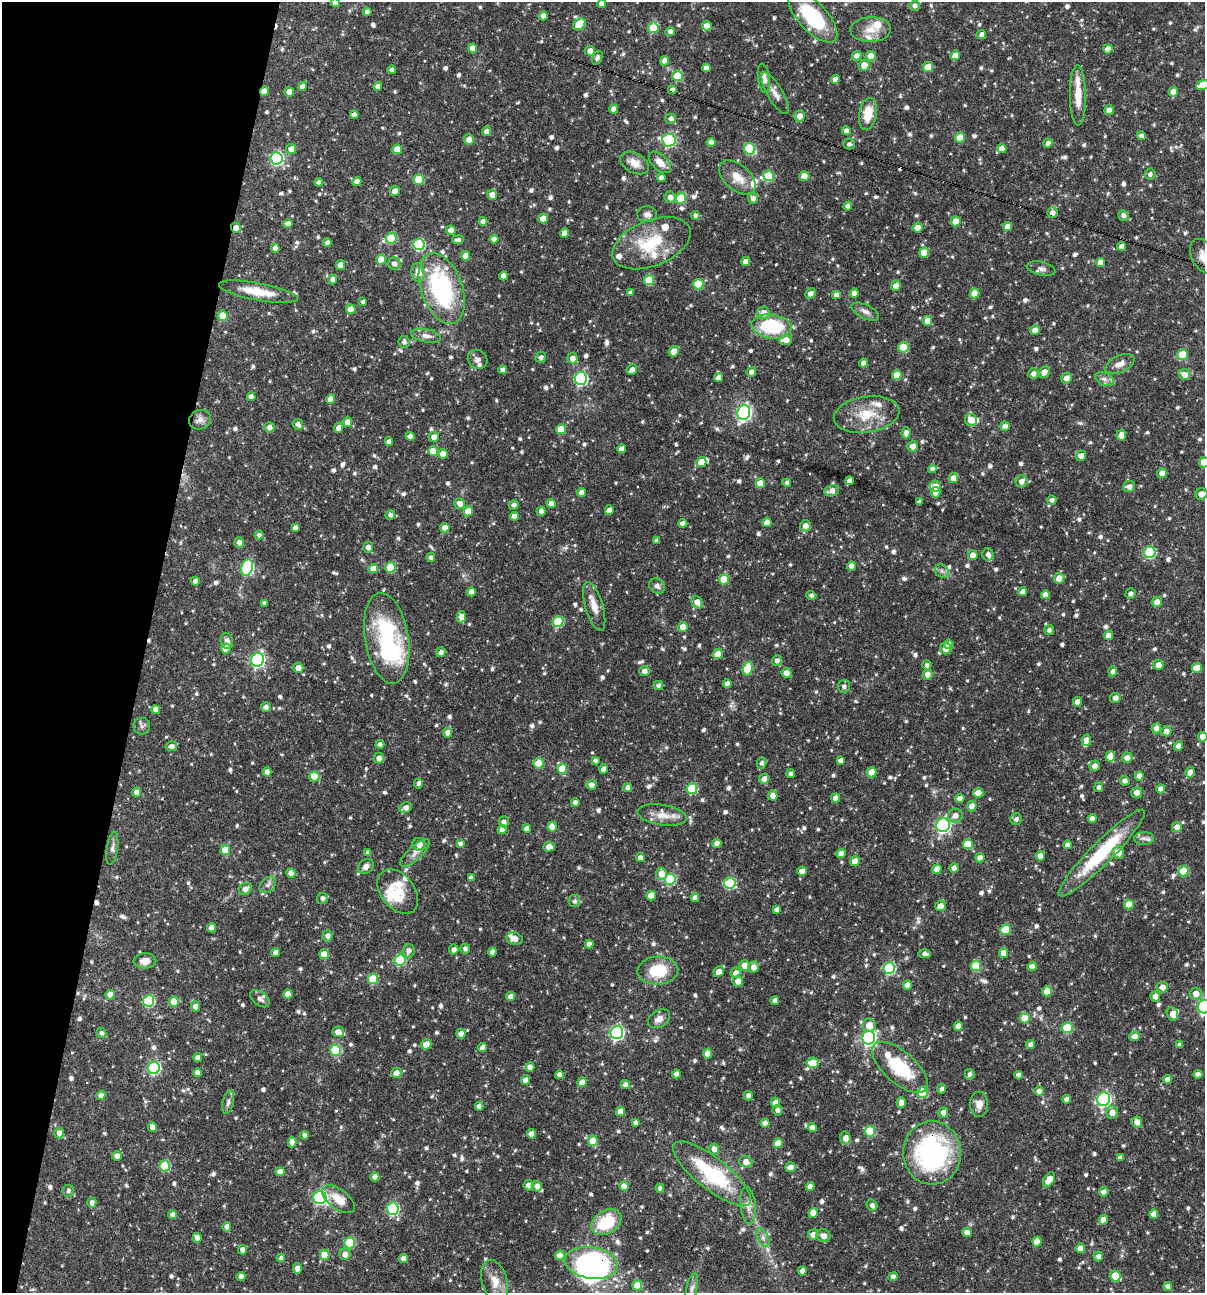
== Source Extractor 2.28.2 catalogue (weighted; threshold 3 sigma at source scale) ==
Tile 9 of 4 x 4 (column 1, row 3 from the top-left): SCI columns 251-1453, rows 1293-2583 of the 5187 x 5168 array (HDU 1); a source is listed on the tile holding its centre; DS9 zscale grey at full resolution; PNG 1207 x 1295 px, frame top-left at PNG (2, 2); each listed source drawn as its Kron ellipse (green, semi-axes under 4 px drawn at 4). Shown black and unused: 12% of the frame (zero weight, under 3 of 4 exposures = <1% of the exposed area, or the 3 px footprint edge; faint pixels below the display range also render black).
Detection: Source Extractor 2.28.2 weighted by HDU 2 'WHT'; one run over the whole footprint, this tile lists its part. Background 0.0728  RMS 0.0036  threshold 0.016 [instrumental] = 3 sigma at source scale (4.5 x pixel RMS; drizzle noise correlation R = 1.50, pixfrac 1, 0.05/0.05 arcsec/px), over >= 5 px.
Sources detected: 959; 2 inside a brighter object's white glare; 5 cosmic-ray / hot-pixel residue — neither listed nor drawn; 28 inside a brighter listed object's ellipse — not listed separately; of the other 924, all 500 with FLUX_AUTO >= 1.02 (the completeness limit of this list) listed and drawn (424 fainter detections not listed), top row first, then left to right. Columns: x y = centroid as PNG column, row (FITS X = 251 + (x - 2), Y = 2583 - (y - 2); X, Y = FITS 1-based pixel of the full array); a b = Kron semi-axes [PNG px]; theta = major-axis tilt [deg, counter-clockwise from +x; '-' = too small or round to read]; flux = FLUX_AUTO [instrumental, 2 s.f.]
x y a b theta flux
335 3 5 4 - 2.1
602 4 4 4 - 2
915 6 5 5 - 1.2
367 12 4 4 - 1.9
543 16 4 4 - 2.1
813 17 32 14 -47 24
579 24 7 5 36 9.8
707 26 5 4 - 2.7
653 28 5 5 - 11
871 30 20 12 2 5
670 31 5 4 - 1.3
982 34 4 4 - 1.6
473 48 4 4 - 2.8
1108 49 5 4 - 2.5
590 51 5 5 - 2.5
955 55 5 4 - 2.6
857 56 5 4 - 2.2
871 56 5 5 - 4
597 58 7 4 65 1.3
664 61 5 4 - 2.1
864 65 5 5 - 4.1
928 67 5 5 - 6.5
706 68 4 4 - 1.6
392 70 4 4 - 1.3
678 76 5 5 - 15
764 78 15 6 -82 3
835 79 4 4 - 2.4
1202 85 7 4 19 4.8
302 86 4 4 - 2.1
378 86 4 4 - 1.9
672 90 4 4 - 1.6
264 91 5 4 - 3.9
289 92 5 4 - 2.3
1173 92 5 4 - 3.7
775 93 24 7 -60 2.7
1078 96 30 8 -89 6.5
614 109 4 4 - 3
1109 110 5 4 - 2.6
868 114 16 9 80 7.1
354 115 4 4 - 2.1
800 116 5 5 - 2.6
671 119 5 5 - 1.4
486 131 5 4 - 1.9
846 131 4 4 - 2
1141 136 4 4 - 1.2
960 138 5 5 - 6.9
469 140 5 5 - 3.1
669 140 6 6 - 47
711 142 4 4 - 2.3
1048 143 4 4 - 1.5
849 144 6 5 - 1.1
291 149 5 5 - 2.5
397 149 5 5 - 5.4
750 149 6 5 - 21
1002 149 4 4 - 2.8
277 158 6 6 - 46
660 162 13 7 -43 3.1
634 163 15 9 -30 3.4
1150 174 5 5 - 1.1
769 176 5 5 - 16
804 176 5 5 - 3
737 177 21 13 -40 5.5
661 178 4 4 - 1.8
419 180 5 5 - 11
319 182 4 4 - 1.2
357 182 4 4 - 1.9
395 191 5 5 - 2.4
492 195 5 5 - 2.3
670 197 6 5 - 1.9
681 198 5 5 - 15
753 198 5 5 - 1.7
848 206 4 4 - 2.1
1052 213 5 5 - 1.9
647 214 10 8 -5 1.6
695 215 4 4 - 1
1123 215 5 5 - 1.2
543 219 5 4 - 5.2
483 221 4 4 - 1.7
955 221 5 5 - 3.9
288 224 4 4 - 2.3
1007 226 5 4 - 2.7
918 227 5 5 - 2.6
236 228 5 5 - 2.2
451 230 5 4 - 2.2
565 233 5 4 - 2.7
391 238 5 5 - 17
494 239 4 4 - 1.8
458 240 6 4 8 1.1
327 243 4 4 - 1.9
651 243 41 23 22 18
419 245 5 5 - 28
1121 246 5 4 - 1.9
275 248 4 4 - 2.1
924 253 5 5 - 7.3
466 256 4 4 - 3.6
1204 256 19 11 -61 4.3
381 259 5 5 - 5.5
746 262 4 4 - 2.3
1101 262 4 4 - 3.3
394 264 6 6 - 1.9
340 265 5 4 - 3.1
1041 269 15 7 -12 1.5
418 273 9 6 -80 3.9
503 276 4 4 - 2.2
333 279 5 4 - 1.8
649 280 5 5 - 11
698 284 5 5 - 12
896 286 5 4 - 2.7
442 288 37 20 -71 43
258 292 40 8 -10 8.2
630 293 4 4 - 1
810 293 5 4 - 1.6
854 293 4 4 - 2.8
974 293 5 5 - 5.3
836 295 4 4 - 1.8
363 302 4 4 - 1
351 309 5 5 - 4.5
865 312 15 6 -27 1.9
763 313 6 6 - 3
223 316 5 5 - 7.9
928 321 5 4 - 3.6
771 326 20 12 -7 23
1035 330 5 5 - 2.5
426 336 15 6 -11 2.1
786 340 6 5 - 3.1
404 342 6 5 - 1.2
903 347 5 5 - 12
674 351 5 5 - 5.5
1182 355 5 5 - 12
541 357 5 5 - 1.1
572 358 5 5 - 2.3
478 359 10 9 - 1.5
863 363 4 4 - 1.9
1120 364 15 8 24 2.7
503 370 4 4 - 2
632 370 5 5 - 1.6
751 372 5 4 - 1.6
1044 372 6 5 - 3
1033 374 5 5 - 1.6
897 375 5 5 - 6
1185 375 6 5 - 2.6
581 378 6 6 - 50
719 378 4 4 - 2.8
1066 378 5 5 - 2.2
1104 379 10 6 -27 1.5
251 397 4 4 - 2
330 399 5 4 - 2.4
744 413 7 6 - 93
867 415 33 18 9 11
200 420 11 9 22 2.1
971 420 6 5 - 3.4
347 422 5 4 - 2.8
298 424 5 5 - 1.4
1005 426 5 5 - 2.3
269 427 5 5 - 1.7
339 428 5 4 - 2.6
561 429 5 5 - 7.5
906 433 5 4 - 2.1
1121 435 5 5 - 2.5
410 436 4 4 - 1.4
434 437 5 5 - 2.4
389 442 4 4 - 1.9
913 446 5 5 - 2.5
621 449 4 4 - 2.1
433 451 5 5 - 5.9
443 454 5 4 - 3.1
1081 456 5 5 - 2.6
701 462 5 5 - 3.5
1204 462 5 5 - 4.9
932 469 4 4 - 1.3
1162 473 5 4 - 2.4
953 478 5 4 - 3.1
849 481 4 4 - 2.7
1022 481 6 6 - 2.1
760 483 5 4 - 5.3
787 483 4 4 - 1.3
935 486 6 5 - 2.9
1129 486 6 5 - 1.8
832 491 7 5 13 2.2
936 492 5 4 - 2.8
582 493 4 4 - 2.4
1201 494 6 5 - 2.7
1052 500 4 4 - 1.3
919 502 4 4 - 1.2
460 503 5 5 - 2.5
551 504 4 4 - 2.1
514 505 4 4 - 1.2
609 510 5 4 - 2.3
468 511 5 5 - 5.3
541 511 4 4 - 1.4
390 515 5 4 - 1.1
514 516 4 4 - 1.9
767 522 4 4 - 2.8
683 523 4 4 - 2.3
805 526 5 5 - 2.3
295 527 4 4 - 1.4
445 528 5 5 - 3.2
259 535 4 4 - 1.2
657 540 4 4 - 1.1
239 542 5 5 - 1.8
368 547 5 5 - 2
1150 552 6 5 - 27
988 554 6 5 - 1.4
973 555 5 5 - 2.8
431 557 4 4 - 1.3
851 566 4 4 - 2.2
390 567 5 5 - 11
247 568 8 6 74 41
373 569 5 4 - 2.8
942 571 7 6 - 1
1059 578 5 5 - 3.5
724 579 5 5 - 10
195 581 4 4 - 2.5
657 586 8 7 - 1.3
471 592 4 4 - 2.4
1023 592 4 4 - 2.3
1130 594 5 5 - 1.4
811 595 5 4 - 1
1045 595 4 4 - 2.5
697 602 7 5 -51 2.9
1157 602 5 5 - 2.3
265 603 4 4 - 1.5
594 606 25 9 -73 4
461 617 6 4 77 3.3
558 621 5 5 - 15
683 627 5 5 - 6.2
1049 630 5 4 - 1
1108 635 5 4 - 2.3
387 638 46 21 -81 39
227 641 8 6 -77 1.6
948 644 5 4 - 2.8
226 648 5 5 - 4.4
946 649 6 5 - 2.5
441 652 5 4 - 1.5
718 654 5 5 - 4.7
257 660 7 6 - 67
777 660 5 5 - 1.6
927 665 5 4 - 1.1
1158 665 5 5 - 2.6
298 668 5 5 - 2.7
1197 668 5 5 - 5.2
748 669 7 5 71 12
644 671 5 5 - 1.8
1113 671 5 4 - 1.5
786 673 5 5 - 2.6
927 674 5 5 - 2.5
727 684 4 4 - 1.6
658 686 5 4 - 1.1
844 686 6 6 - 1.2
1115 698 5 5 - 1.8
1078 702 4 4 - 3.2
266 707 5 5 - 1.4
156 710 4 4 - 2.7
142 726 8 8 - 1.1
1156 728 5 5 - 1.8
1166 731 5 5 - 2.2
448 733 5 4 - 2.5
1203 737 5 5 - 2.5
1086 740 5 4 - 3
380 744 4 4 - 1.2
171 746 5 5 - 1.8
1179 746 5 4 - 2.3
1110 756 5 5 - 4.9
379 758 5 5 - 1.8
1127 758 5 5 - 2.4
595 760 4 4 - 1.1
840 760 4 4 - 1.4
539 763 5 5 - 9.6
761 763 5 4 - 1.2
1094 766 5 5 - 1.9
562 769 5 5 - 8.3
604 769 5 4 - 3.2
267 772 4 4 - 1.6
872 772 5 5 - 6.1
1190 772 5 4 - 2.2
791 774 4 4 - 1.3
1139 776 4 4 - 2
315 777 5 5 - 7.8
764 779 5 5 - 2.3
1125 781 5 4 - 1.3
418 783 5 4 - 1.2
591 785 5 4 - 2.3
1099 787 5 4 - 1.1
628 788 4 4 - 1.6
692 789 5 5 - 20
1161 789 4 4 - 2.2
137 792 4 4 - 2.4
978 793 5 5 - 4.2
1137 793 5 5 - 2.1
773 795 5 4 - 2.8
836 798 4 4 - 3
960 798 4 4 - 2.1
575 802 4 4 - 1.3
972 806 5 5 - 2.4
406 808 6 5 - 1.9
662 815 25 10 -8 4.7
955 816 7 7 - 2.3
1092 818 4 4 - 2.1
1016 819 6 6 - 1.3
504 822 5 5 - 1.3
943 825 7 6 - 68
552 827 5 4 - 4.5
1177 827 5 5 - 2.4
527 829 4 4 - 2.2
502 830 4 4 - 3.3
1144 838 10 6 2 1.5
419 844 6 6 - 2.7
460 844 4 4 - 1
717 844 4 4 - 2.4
968 844 5 5 - 8.1
1068 845 4 4 - 2.1
549 847 6 4 3 2.7
112 848 17 5 82 1.3
225 850 5 5 - 6.4
1118 852 6 6 - 4
368 853 4 4 - 1.3
415 853 19 7 43 2.4
1102 853 60 11 45 24
841 854 5 4 - 3.1
1040 856 5 4 - 2.8
640 857 4 4 - 2.2
980 858 4 4 - 2.4
855 861 5 4 - 4.1
366 867 8 6 41 1.7
954 868 4 4 - 2
937 869 5 4 - 3.3
802 871 4 4 - 3
1183 871 5 5 - 10
291 873 5 4 - 2.7
661 874 6 5 - 3.4
471 878 4 4 - 1.4
670 879 5 5 - 22
730 883 6 5 - 23
268 885 9 6 44 1.5
245 889 6 5 - 2.2
398 892 25 16 -52 7.7
651 895 5 4 - 3.4
322 898 5 5 - 1.3
695 898 4 4 - 2.5
574 901 6 6 - 1.1
1129 904 5 5 - 5.6
940 906 5 5 - 2.1
777 909 4 4 - 1.3
211 928 4 4 - 3.5
1005 930 5 5 - 9.7
327 936 6 5 - 1.6
514 939 8 6 -12 2.3
589 944 4 4 - 1.8
465 949 5 4 - 1.2
454 950 5 4 - 1.6
408 951 7 6 - 1.9
492 952 4 4 - 1.5
276 953 4 4 - 2.5
1003 953 5 4 - 3
324 954 5 5 - 5.5
925 954 6 4 -3 1.3
400 960 5 5 - 24
145 961 11 7 3 2.8
744 965 5 5 - 2.7
976 966 5 5 - 13
1032 966 4 4 - 2.3
753 967 5 5 - 2.3
889 968 6 6 - 30
658 970 20 14 3 12
719 971 5 5 - 2.4
736 973 5 5 - 2.4
373 979 5 5 - 14
738 981 5 5 - 2.5
907 985 4 4 - 2.8
1162 987 5 5 - 2.7
1047 991 5 4 - 6.2
288 994 4 4 - 3.2
1196 994 6 6 - 3
110 995 5 4 - 4.1
1155 996 5 5 - 1.7
511 997 4 4 - 2.8
260 999 11 6 -38 1.3
149 1001 6 5 - 26
174 1001 5 5 - 5.9
775 1001 4 4 - 1.6
195 1006 5 4 - 2.1
1204 1007 7 6 - 53
1172 1014 7 5 -68 3.1
1025 1018 5 5 - 7
659 1019 12 8 30 2.4
869 1025 7 6 - 3.5
958 1026 4 4 - 2.4
1067 1028 5 5 - 16
338 1032 6 5 - 2.6
101 1033 5 4 - 1.1
617 1033 6 6 - 68
461 1034 5 4 - 3
1134 1036 5 5 - 2.8
869 1038 7 6 - 83
426 1044 5 5 - 4.3
1031 1044 4 4 - 1.7
1180 1045 4 4 - 1.7
482 1048 4 4 - 2.2
335 1050 5 5 - 20
707 1054 5 4 - 3.9
198 1058 4 4 - 2.6
813 1063 6 5 - 5.2
530 1067 4 4 - 2.5
900 1067 34 16 -41 19
154 1068 6 6 - 43
198 1073 4 4 - 2.3
396 1073 5 5 - 2.5
676 1074 4 4 - 1.8
969 1074 5 5 - 1.1
1198 1074 4 4 - 2.3
559 1075 4 4 - 2
1018 1075 4 4 - 1.7
1167 1079 4 4 - 2.4
526 1080 5 4 - 2.6
582 1082 5 4 - 2.8
625 1085 4 4 - 1.7
941 1089 5 4 - 1
1039 1091 4 4 - 2
923 1092 5 5 - 16
101 1095 4 4 - 2.3
748 1096 5 4 - 1.4
1066 1099 4 4 - 1.7
1104 1099 7 6 - 69
228 1102 12 5 76 1.3
775 1102 5 4 - 2.9
901 1102 5 4 - 2.3
979 1104 12 9 -86 3.1
479 1106 4 4 - 2
777 1110 5 5 - 1.2
620 1111 4 4 - 3.6
943 1112 5 5 - 2.2
1112 1112 6 5 - 2.5
1137 1122 5 5 - 2.5
635 1123 4 4 - 1
765 1123 4 4 - 2.3
153 1127 5 4 - 2.5
812 1127 4 4 - 2.1
870 1131 5 5 - 14
59 1133 5 4 - 2.3
531 1134 4 4 - 2.6
304 1135 4 4 - 1.2
845 1138 6 5 - 2.7
593 1141 5 5 - 7
292 1142 5 4 - 2.5
778 1143 5 4 - 5
714 1149 5 5 - 2
932 1153 32 29 -87 60
117 1156 5 4 - 1.9
1120 1158 4 4 - 1.2
746 1162 7 5 -19 2.8
165 1166 5 5 - 18
790 1167 5 5 - 2.5
280 1172 4 4 - 2.2
712 1174 48 15 -38 30
375 1177 4 4 - 2.4
1049 1180 8 5 58 4.5
529 1185 5 5 - 2.4
537 1186 5 5 - 1.7
624 1186 5 4 - 2.7
810 1186 4 4 - 2.3
660 1188 4 4 - 1.2
68 1191 6 5 - 1.1
1104 1192 5 4 - 1.6
320 1198 6 6 - 45
338 1199 19 9 -37 5.8
92 1203 5 4 - 1.6
872 1205 6 5 - 1.2
748 1206 19 7 -83 2.7
393 1209 6 6 - 35
813 1213 5 4 - 3.2
1154 1214 5 4 - 2.7
172 1215 4 4 - 2
1103 1220 5 4 - 2.5
606 1222 16 11 32 14
227 1227 4 4 - 2.2
967 1232 4 4 - 2.4
813 1234 5 5 - 2.3
824 1236 7 6 - 2.2
197 1238 5 4 - 2.6
763 1238 10 5 -64 1.3
1037 1242 5 4 - 6.2
350 1243 5 5 - 18
1080 1248 4 4 - 3.1
242 1250 5 4 - 1.8
345 1254 6 5 - 2.4
325 1255 5 5 - 6.9
560 1255 5 5 - 4.1
1098 1256 5 5 - 1.6
281 1258 4 4 - 1.1
403 1259 4 4 - 2.2
591 1263 27 15 -9 51
297 1268 5 4 - 2.5
802 1271 4 4 - 1.7
1115 1276 5 5 - 9.5
241 1277 4 4 - 2.5
893 1277 4 4 - 1.7
495 1281 22 12 -74 5.3
637 1286 5 5 - 6.9
1168 1286 4 4 - 2.1
692 1289 15 5 77 1.7
Overlapping masked pixels (flux is a lower limit): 7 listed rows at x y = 672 90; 264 91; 1052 213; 236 228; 1204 256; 932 1153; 591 1263
Isophote crosses this tile's border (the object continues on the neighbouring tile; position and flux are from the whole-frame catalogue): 8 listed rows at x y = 335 3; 602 4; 1202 85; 1204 256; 1204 462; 1201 494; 1203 737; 1204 1007